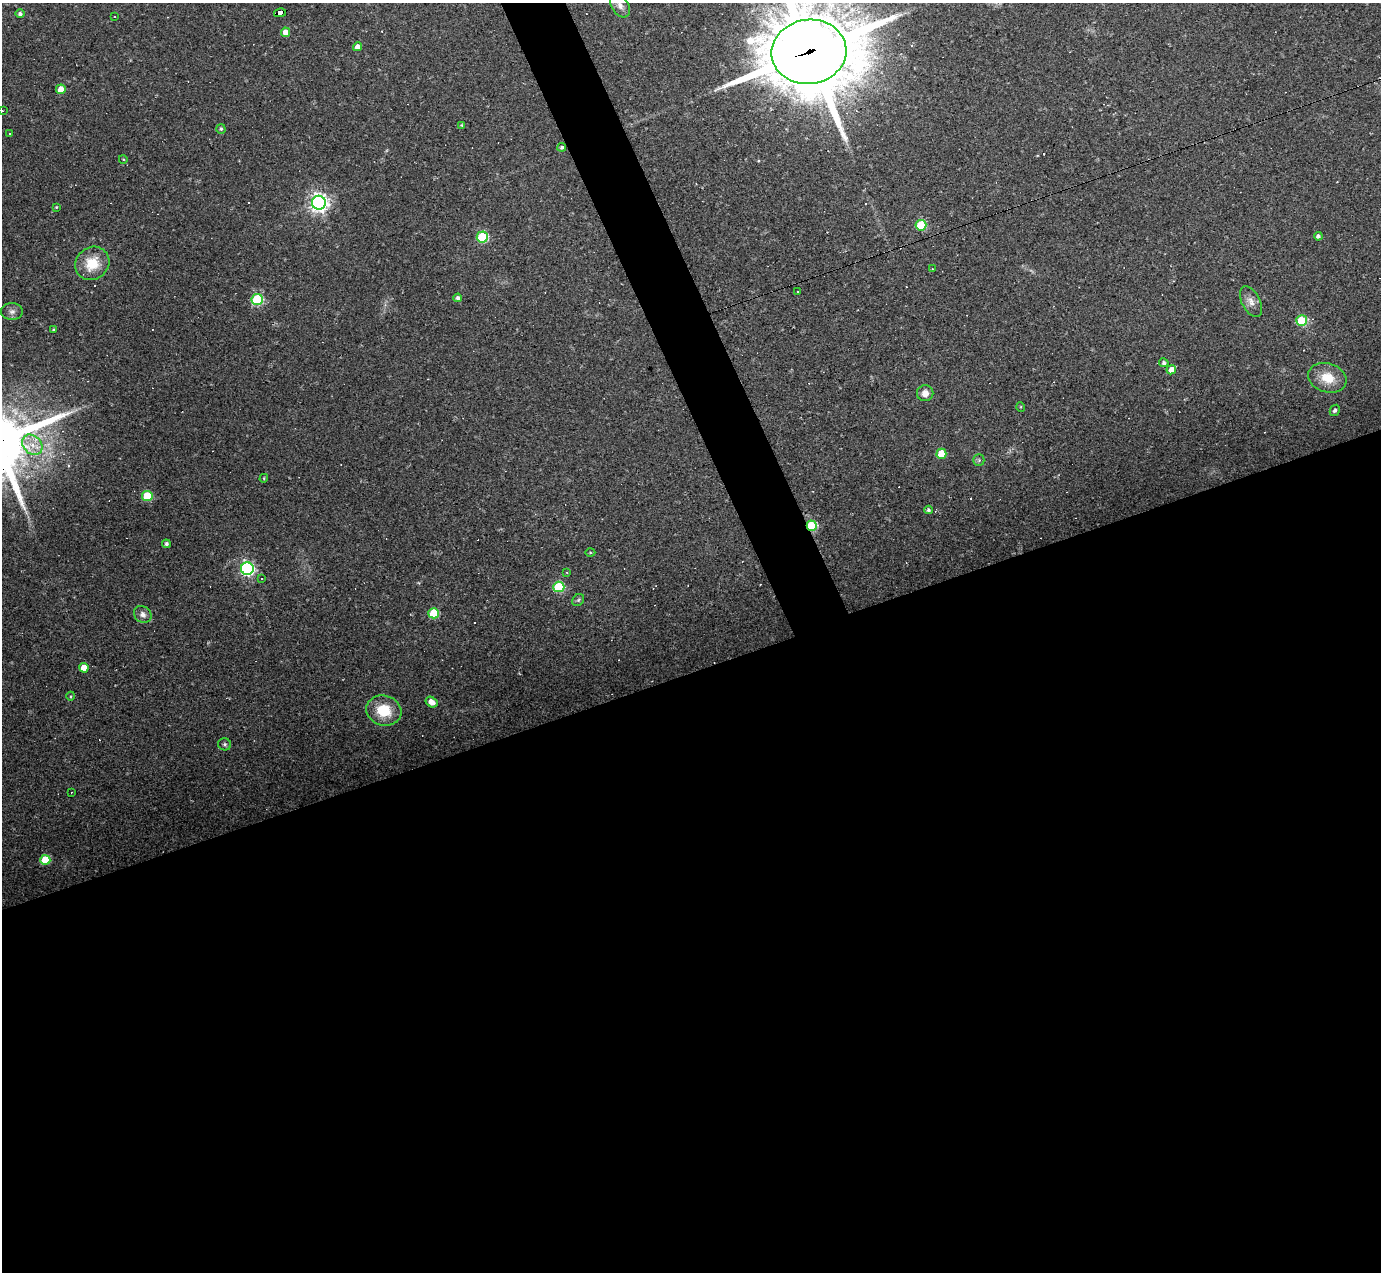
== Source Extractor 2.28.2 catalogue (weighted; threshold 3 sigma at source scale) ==
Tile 15 of 4 x 4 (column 3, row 4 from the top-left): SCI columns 2760-4138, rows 277-1546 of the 5518 x 5505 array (HDU 1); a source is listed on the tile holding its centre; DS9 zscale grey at full resolution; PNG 1383 x 1274 px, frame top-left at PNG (2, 3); each listed source drawn as its Kron ellipse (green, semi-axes under 4 px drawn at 4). Shown black and unused: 50% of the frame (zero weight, under 2 of 3 exposures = <1% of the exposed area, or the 3 px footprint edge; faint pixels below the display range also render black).
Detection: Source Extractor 2.28.2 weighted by HDU 2 'WHT'; one run over the whole footprint, this tile lists its part. Background 0.0441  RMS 0.0075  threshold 0.0336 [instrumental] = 3 sigma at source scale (4.5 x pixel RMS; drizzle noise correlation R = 1.50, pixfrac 1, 0.05/0.05 arcsec/px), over >= 5 px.
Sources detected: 77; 19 cosmic-ray / hot-pixel residue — neither listed nor drawn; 1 inside a brighter listed object's ellipse — not listed separately; the other 57 listed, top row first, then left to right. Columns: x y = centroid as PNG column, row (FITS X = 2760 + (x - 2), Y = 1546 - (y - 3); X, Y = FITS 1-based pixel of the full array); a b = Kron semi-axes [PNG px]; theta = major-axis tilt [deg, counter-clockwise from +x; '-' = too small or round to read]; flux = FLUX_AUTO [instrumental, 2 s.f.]
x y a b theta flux
620 6 13 8 -57 4.5
280 13 6 3 13 63
20 14 4 4 - 1.6
115 16 3 2 - 0.91
285 32 5 4 - 6.5
358 47 4 4 - 6.3
809 52 37 32 8 8900
61 89 5 4 - 9.7
2 111 2 2 - 0.46
461 125 4 4 - 0.61
221 129 5 4 - 1.3
10 133 3 2 - 0.61
562 147 4 4 - 1.4
123 159 4 3 - 0.53
319 203 7 7 - 380
56 207 4 3 - 0.8
921 225 5 5 - 46
1318 236 4 4 - 2.2
482 237 5 5 - 65
92 263 18 16 39 19
932 269 3 2 - 0.49
798 291 3 3 - 4
458 298 4 4 - 2.2
257 299 6 5 - 74
1251 301 16 9 -63 5.6
12 312 10 8 0 3.2
1302 321 5 5 - 42
54 330 3 3 - 1.3
1164 363 5 4 - 1.8
1171 370 5 4 - 5.9
1327 378 19 14 -18 16
925 393 8 8 - 5.6
1021 407 5 3 - 0.61
1335 410 6 5 - 1.8
32 445 11 9 -43 9
941 454 5 5 - 20
979 460 6 5 - 1.3
264 478 4 3 - 0.71
147 496 5 5 - 32
928 510 4 4 - 1.6
812 526 5 5 - 48
166 544 4 4 - 1.5
590 553 5 3 - 0.79
247 569 6 6 - 170
567 572 3 3 - 0.58
262 579 3 3 - 2.5
559 587 5 5 - 54
578 600 7 5 46 1.3
434 613 5 5 - 38
143 614 9 8 - 3.8
84 668 5 4 - 9.2
71 696 4 3 - 0.65
432 702 6 5 - 7.5
384 711 18 15 -17 24
225 744 6 6 - 1.5
71 792 2 2 - 0.59
45 860 5 5 - 34
Overlapping masked pixels (flux is a lower limit): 3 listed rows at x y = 280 13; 809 52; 812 526
Isophote crosses this tile's border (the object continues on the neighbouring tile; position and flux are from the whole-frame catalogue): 3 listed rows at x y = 620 6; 809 52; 2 111